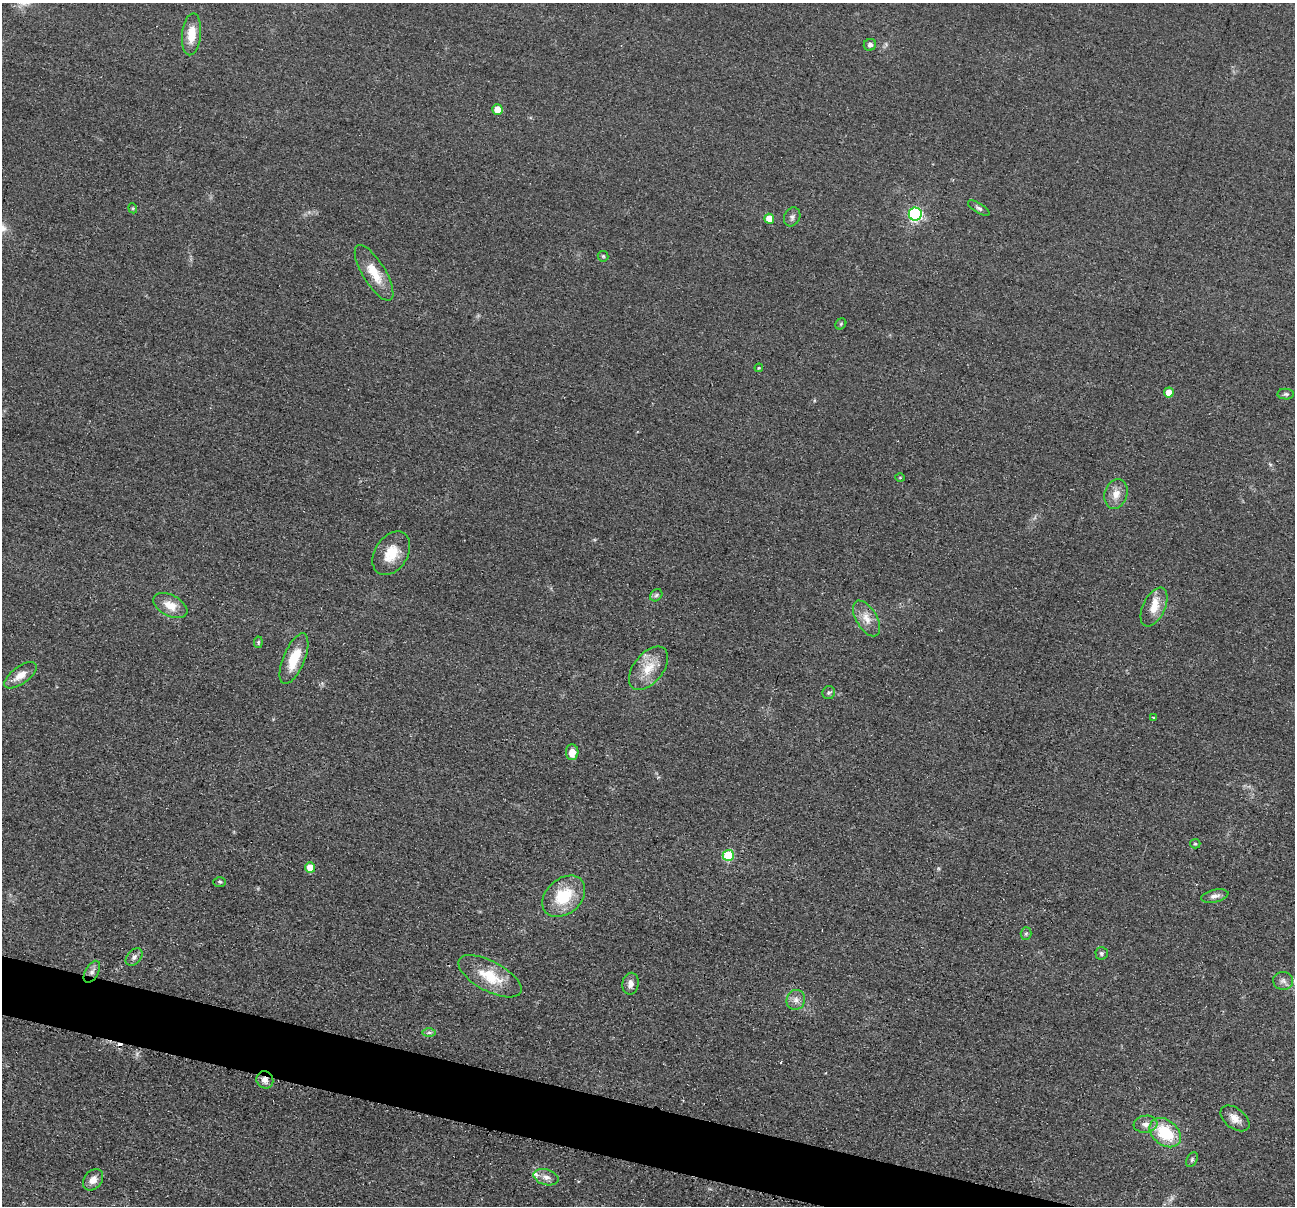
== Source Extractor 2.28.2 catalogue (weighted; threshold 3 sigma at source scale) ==
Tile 6 of 4 x 4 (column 2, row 2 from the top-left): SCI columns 1304-2596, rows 2665-3868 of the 5193 x 5209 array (HDU 1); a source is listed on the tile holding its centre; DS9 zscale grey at full resolution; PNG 1297 x 1208 px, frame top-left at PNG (2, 3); each listed source drawn as its Kron ellipse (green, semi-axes under 4 px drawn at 4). Shown black and unused: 4% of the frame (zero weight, under 2 of 3 exposures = <1% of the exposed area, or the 3 px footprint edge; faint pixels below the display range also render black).
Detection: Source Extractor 2.28.2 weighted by HDU 2 'WHT'; one run over the whole footprint, this tile lists its part. Background 0.0456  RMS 0.0085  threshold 0.0382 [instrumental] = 3 sigma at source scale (4.5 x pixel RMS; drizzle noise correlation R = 1.50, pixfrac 1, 0.05/0.05 arcsec/px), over >= 5 px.
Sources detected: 56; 1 too faint to see at this stretch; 3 cosmic-ray / hot-pixel residue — neither listed nor drawn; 2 inside a brighter listed object's ellipse — not listed separately; the other 50 listed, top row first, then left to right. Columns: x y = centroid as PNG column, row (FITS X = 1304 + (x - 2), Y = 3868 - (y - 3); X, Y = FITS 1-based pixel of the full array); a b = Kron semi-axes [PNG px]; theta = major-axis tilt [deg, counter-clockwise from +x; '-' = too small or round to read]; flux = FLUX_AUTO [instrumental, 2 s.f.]
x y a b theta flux
191 34 21 9 84 16
870 45 6 6 - 2.7
497 109 5 5 - 14
133 208 5 4 - 1.3
979 208 12 5 -32 2.4
915 214 6 6 - 130
792 217 10 8 62 2.8
769 219 5 5 - 12
603 256 5 5 - 1.2
374 273 32 11 -59 19
841 324 6 5 - 1.2
759 368 4 4 - 0.87
1169 392 5 5 - 8.9
1286 394 8 5 -1 1.9
900 478 5 3 - 0.76
1116 494 15 11 72 9.3
391 553 24 16 57 20
656 595 7 5 45 1.9
170 605 18 10 -27 12
1154 607 21 11 65 13
867 618 20 10 -59 10
258 642 6 4 83 1.2
294 659 27 10 67 23
648 668 25 14 51 19
20 675 19 8 36 9.2
829 693 7 6 - 1.7
1153 718 3 3 - 3.2
572 752 8 6 88 7.8
1195 844 5 4 - 1.1
728 855 5 5 - 41
310 867 5 5 - 12
220 882 6 4 0 1.3
564 896 24 17 42 35
1215 896 14 6 13 4.1
1026 934 6 5 - 1.4
1102 953 6 6 - 2
134 957 10 7 48 3.3
92 972 12 6 61 4
490 976 35 15 -28 29
1283 981 10 9 - 3.9
630 984 11 8 79 4.6
796 1000 10 9 - 5.1
429 1033 7 4 1 1.9
265 1080 9 8 - 5.2
1235 1118 16 10 -38 7.8
1146 1124 12 8 7 5.4
1165 1133 17 12 -39 39
1192 1160 8 5 64 1.6
546 1177 12 8 -15 5.1
93 1180 12 8 50 7.1
Overlapping masked pixels (flux is a lower limit): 1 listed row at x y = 265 1080